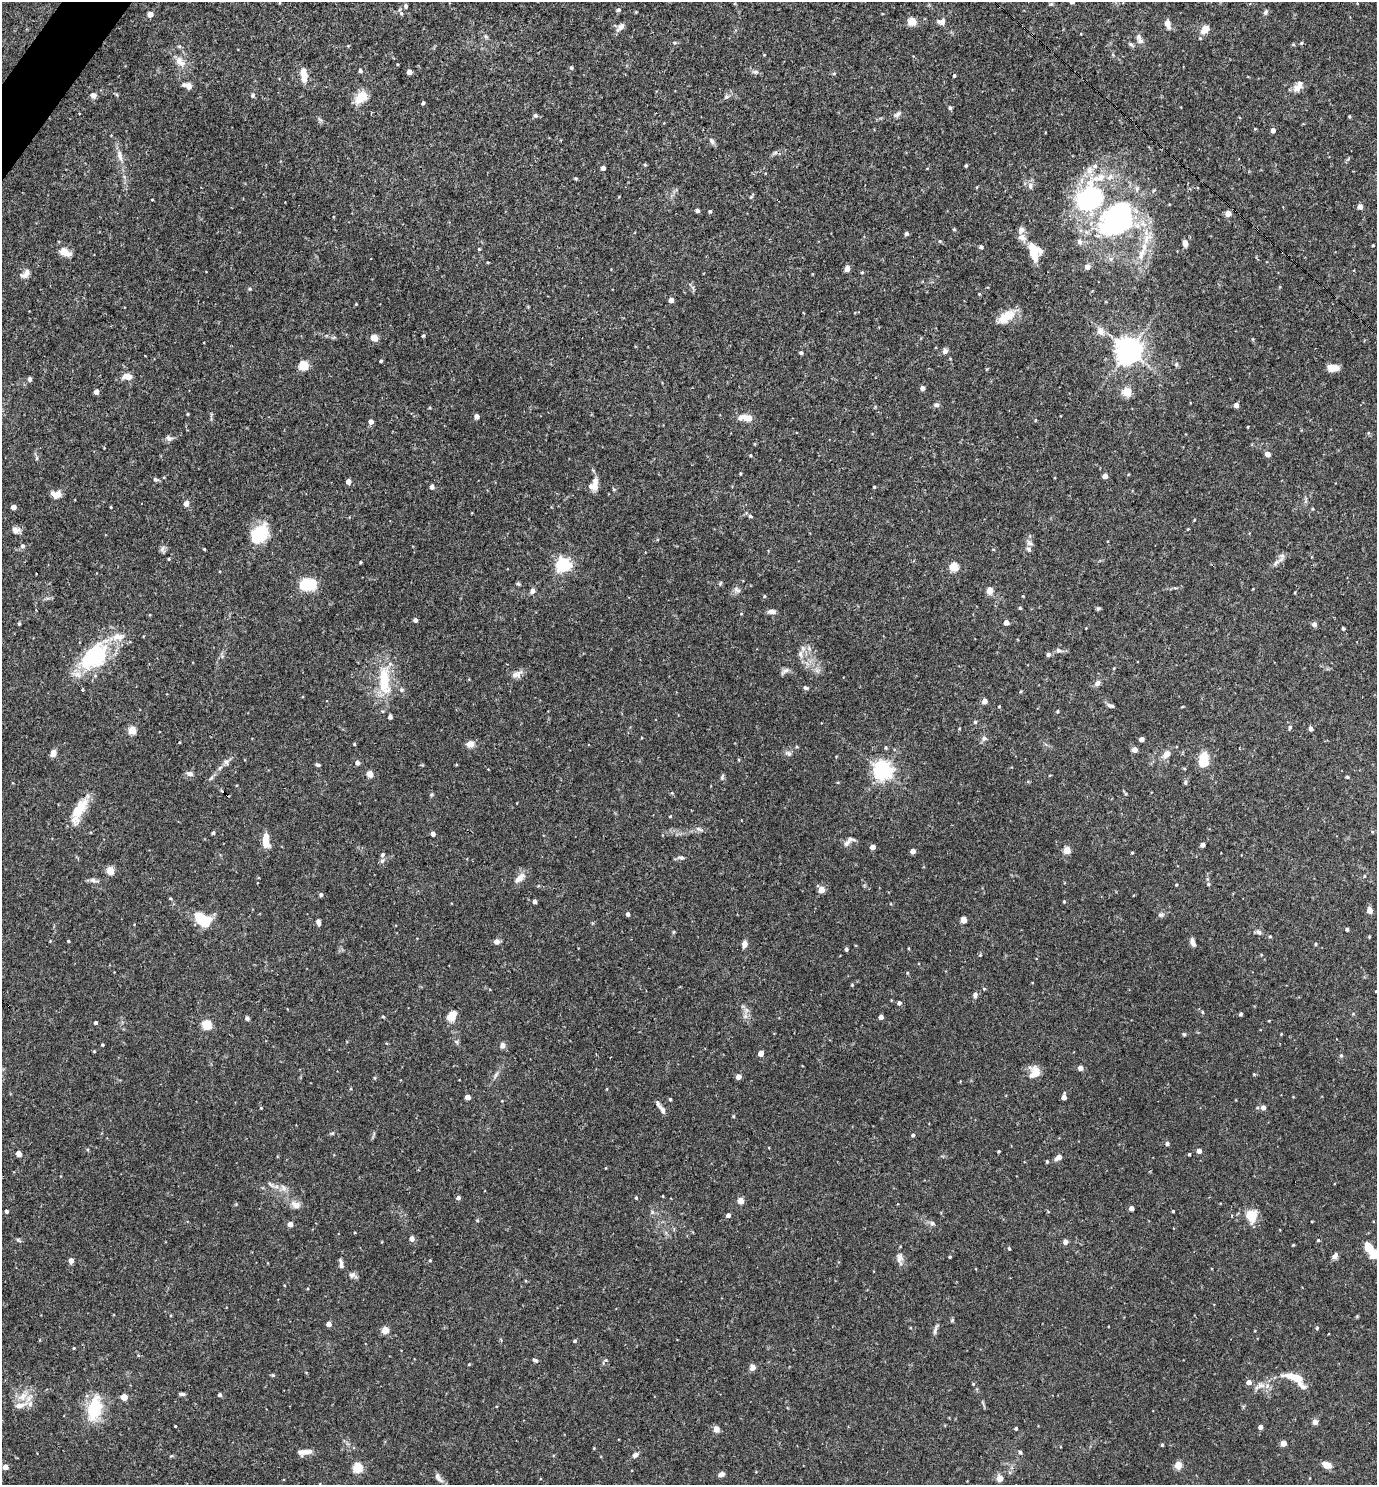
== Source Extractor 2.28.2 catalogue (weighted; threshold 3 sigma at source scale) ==
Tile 11 of 4 x 4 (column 3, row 3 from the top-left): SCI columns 2897-4271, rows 1484-2966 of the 5936 x 5931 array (HDU 1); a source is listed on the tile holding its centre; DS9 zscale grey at full resolution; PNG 1379 x 1487 px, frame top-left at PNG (2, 2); no overlay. Shown black and unused: <1% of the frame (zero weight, under 3 of 4 exposures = <1% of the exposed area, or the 3 px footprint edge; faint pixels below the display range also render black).
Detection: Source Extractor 2.28.2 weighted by HDU 2 'WHT'; one run over the whole footprint, this tile lists its part. Background 0.0682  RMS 0.0034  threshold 0.0154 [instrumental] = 3 sigma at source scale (4.5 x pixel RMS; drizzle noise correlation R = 1.50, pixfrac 1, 0.05/0.05 arcsec/px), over >= 5 px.
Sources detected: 351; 2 inside a brighter object's white glare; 1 cosmic-ray / hot-pixel residue — not listed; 13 inside a brighter listed object's ellipse — not listed separately; the other 335 listed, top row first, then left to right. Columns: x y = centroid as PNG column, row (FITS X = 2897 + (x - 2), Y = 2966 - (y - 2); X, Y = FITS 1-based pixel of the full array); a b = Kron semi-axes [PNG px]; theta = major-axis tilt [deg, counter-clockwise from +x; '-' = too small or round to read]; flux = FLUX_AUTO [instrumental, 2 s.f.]
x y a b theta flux
279 2 5 3 - 0.38
406 6 7 4 -80 0.56
618 10 5 4 - 0.76
1266 12 7 6 - 0.74
401 13 7 5 -75 0.71
150 14 4 4 - 2.7
912 21 5 5 - 12
941 22 11 8 -2 1.6
1167 24 10 6 -74 2.1
620 27 12 6 45 1.9
1205 30 13 9 48 2.9
486 37 6 5 - 0.61
1139 37 11 7 -74 1.6
1301 43 5 4 - 0.43
1131 44 7 5 -39 0.65
180 62 18 9 -47 3.3
571 68 5 5 - 0.54
360 71 5 4 - 0.81
409 72 4 4 - 2
756 72 8 5 0 0.84
304 75 15 7 -81 4
954 76 4 3 - 0.44
189 86 9 7 -73 1.5
1297 88 11 9 50 2.2
93 95 7 7 - 1.2
253 95 6 5 - 0.64
361 97 13 9 42 7.2
423 103 4 3 - 0.53
950 108 6 4 -69 0.5
897 114 14 6 34 1.1
535 115 6 5 - 0.69
1273 130 4 4 - 1.9
712 141 9 6 -58 1
120 156 17 7 -76 2.6
645 165 4 4 - 0.38
966 166 4 3 - 0.46
1095 166 6 6 - 1.1
603 168 4 4 - 1.7
576 178 4 3 - 0.41
1030 186 10 6 -89 1.2
977 187 5 3 - 0.26
751 197 5 4 - 0.42
1089 198 31 26 47 48
152 200 3 2 - 0.25
778 200 3 2 - 0.57
1169 204 4 2 - 0.21
1360 207 4 4 - 2.4
697 211 4 4 - 0.77
710 211 4 3 - 0.49
1228 213 4 4 - 3.7
1116 219 42 29 45 63
954 229 5 3 - 0.32
1021 230 9 8 - 1.4
906 234 5 4 - 0.66
1147 238 18 9 60 4.3
940 241 4 4 - 0.34
1079 242 8 7 - 1.2
1185 243 7 5 -75 1.7
1373 245 3 2 - 0.32
981 247 4 4 - 0.77
1032 247 20 10 -33 5.8
479 249 4 4 - 0.3
65 252 16 10 -23 3.1
488 262 4 3 - 0.28
1087 267 5 5 - 2.2
847 268 8 6 70 1.3
862 272 5 3 - 0.3
25 274 13 8 48 1.9
250 289 5 5 - 0.51
979 294 4 3 - 0.27
671 300 4 4 - 2.1
356 304 4 3 - 0.24
1006 317 24 11 33 5.7
1100 331 11 9 -58 2.3
423 336 4 3 - 0.4
374 338 5 4 - 6.4
1129 350 9 8 - 310
945 351 7 6 - 1
801 353 4 4 - 0.64
381 361 3 3 - 0.51
1176 364 6 5 - 0.55
303 365 5 5 - 18
1333 368 12 7 0 3.5
127 376 12 7 -4 2.6
30 379 5 4 - 0.87
922 388 4 4 - 1.7
96 392 4 4 - 2.4
1127 392 5 5 - 13
937 405 6 6 - 0.83
1236 405 4 4 - 2
188 414 3 3 - 0.3
476 416 4 4 - 1.9
748 418 10 8 -9 2.5
1035 420 5 3 - 0.26
371 422 5 4 - 1.8
169 438 9 6 -32 1
755 444 4 3 - 0.27
1268 454 4 4 - 2.9
750 455 4 4 - 0.34
1105 476 4 4 - 2.8
155 479 7 5 -1 0.59
348 482 4 4 - 2.4
594 485 16 10 67 3.3
432 487 4 4 - 1.4
874 487 4 3 - 0.3
56 494 12 8 -4 2.5
186 504 4 4 - 2.7
13 507 4 4 - 2.3
1313 509 4 4 - 0.32
750 516 5 5 - 0.48
1188 529 3 3 - 0.26
16 530 10 8 -10 1.6
259 534 22 15 49 13
22 546 6 5 - 0.83
162 549 9 5 82 0.97
204 549 3 2 - 0.33
1029 549 8 5 -18 0.79
169 559 4 3 - 0.49
360 562 4 3 - 0.32
1276 563 14 5 49 1.6
563 564 6 6 - 77
954 567 5 5 - 16
720 583 6 3 71 0.39
518 584 6 4 -41 0.49
308 586 15 11 30 11
737 590 10 6 -30 1.1
990 590 8 6 86 2.2
532 591 6 5 - 1.4
764 596 4 4 - 0.39
1023 596 3 3 - 0.23
1020 608 4 3 - 0.33
1098 608 6 4 46 0.5
771 611 10 6 -1 1.3
741 614 4 3 - 0.25
415 620 4 4 - 1.3
1006 622 4 4 - 2.4
19 624 4 4 - 0.39
1314 624 4 4 - 1.7
1343 628 3 3 - 0.53
118 637 17 9 1 3.6
809 648 7 4 -58 0.75
1058 650 9 5 -19 0.87
800 654 9 6 -88 1.5
1048 655 5 5 - 0.72
95 657 16 11 43 37
785 671 11 6 29 1.1
516 675 13 9 -7 2
384 680 46 15 -87 13
1097 683 8 6 42 1.3
805 688 6 5 - 0.68
401 690 6 5 - 0.61
1021 691 4 3 - 0.33
984 701 4 4 - 2.6
999 706 3 3 - 0.26
1111 706 9 4 -18 0.88
1182 707 4 3 - 0.27
1057 711 4 4 - 0.34
975 722 4 4 - 0.54
1290 727 6 4 75 0.55
1311 728 4 4 - 1.7
132 730 5 4 - 9.9
984 738 7 7 - 1
1141 739 4 4 - 2.1
354 744 4 3 - 0.32
470 744 9 8 - 2.1
886 747 5 4 - 0.45
1135 750 4 4 - 2.7
53 753 7 5 71 2.3
788 753 9 6 -10 0.96
1167 754 9 7 43 2.5
1204 759 12 6 81 14
226 762 7 7 - 1.1
357 762 5 4 - 1.4
318 765 6 4 -25 0.55
220 768 7 5 57 0.75
883 770 6 6 - 180
190 774 8 6 -14 1.2
370 774 6 6 - 2.4
722 777 9 4 79 0.6
1347 777 4 3 - 0.46
1185 782 7 5 89 0.57
672 793 5 3 - 0.34
227 795 6 4 -32 0.76
431 795 6 4 71 0.41
79 809 33 13 55 8
670 816 4 3 - 0.3
213 833 4 3 - 0.63
433 834 4 4 - 1.6
266 841 16 7 -87 4.8
847 843 21 6 52 1.6
1203 845 4 4 - 1.9
872 847 4 4 - 2.1
1067 850 4 4 - 8.6
913 851 4 4 - 2.3
1132 853 3 3 - 0.36
383 854 6 5 - 0.74
681 858 7 5 -16 0.8
382 861 6 6 - 0.73
110 871 5 4 - 11
1364 876 4 3 - 0.29
519 878 17 8 43 2.5
93 880 12 6 -14 1.2
1208 884 5 4 - 0.4
1176 885 4 3 - 0.3
821 890 5 4 - 6.1
321 895 4 4 - 0.7
170 898 4 3 - 0.35
534 901 4 3 - 1.1
1064 901 4 3 - 0.36
1369 910 6 5 - 1.8
628 914 4 3 - 0.96
1161 915 9 6 6 0.83
202 920 17 10 -35 12
963 920 4 4 - 5.4
318 922 8 5 -79 1.1
1347 929 4 3 - 0.75
673 932 5 3 - 0.33
1259 932 8 6 -49 0.93
1270 936 4 4 - 0.31
68 941 3 3 - 0.41
496 942 7 6 - 1.2
1193 943 10 6 -65 1.3
744 944 8 6 77 1.7
1316 944 4 3 - 0.32
846 949 4 4 - 0.76
980 955 4 3 - 0.33
852 985 4 4 - 0.32
984 989 5 4 - 0.37
1376 991 3 3 - 0.32
975 995 7 5 75 1.1
899 1003 4 4 - 1
1202 1012 4 4 - 0.37
1241 1014 4 3 - 0.64
452 1016 12 9 49 3.7
745 1016 7 6 - 1
383 1017 4 3 - 0.4
881 1017 4 4 - 1.7
247 1018 6 5 - 0.63
95 1023 4 4 - 0.75
207 1025 5 5 - 19
1184 1034 5 4 - 0.39
1281 1034 3 3 - 0.23
456 1041 6 4 -19 0.5
102 1045 3 3 - 0.37
503 1045 7 6 - 1.1
94 1051 4 3 - 0.32
760 1053 4 4 - 3.2
1341 1055 5 4 - 0.52
1080 1068 4 4 - 2.4
1034 1072 14 12 75 3.7
1254 1074 5 4 - 0.31
738 1076 4 4 - 2.3
375 1078 5 3 - 0.29
607 1089 5 3 - 0.25
468 1097 4 4 - 2.3
1064 1097 5 4 - 2.5
670 1099 4 3 - 0.47
658 1104 16 5 -56 1.1
1263 1107 5 5 - 1.9
261 1108 4 3 - 0.27
733 1116 4 4 - 0.33
332 1133 6 4 29 0.45
913 1135 4 4 - 0.66
1167 1143 4 4 - 0.92
998 1151 3 3 - 0.34
1199 1151 4 4 - 2.2
19 1153 4 4 - 2.8
1189 1154 3 3 - 0.39
1058 1157 8 5 30 1.7
1047 1161 4 3 - 0.45
271 1184 11 4 -36 0.86
283 1187 10 5 -63 1.2
663 1196 4 2 - 0.25
458 1198 4 4 - 1.1
636 1198 4 3 - 0.4
740 1201 4 4 - 5.5
296 1205 12 8 -32 2.3
1131 1208 4 4 - 1.7
6 1211 4 4 - 0.71
1173 1211 3 3 - 0.39
652 1212 6 5 - 0.68
728 1215 4 4 - 1.3
1252 1216 13 11 -85 6.3
477 1220 4 3 - 0.29
932 1223 7 6 - 0.83
290 1224 4 4 - 2.7
412 1239 5 4 - 1.9
18 1240 9 3 -34 0.53
1318 1240 4 3 - 0.37
1065 1242 4 4 - 2.1
1293 1245 4 3 - 0.28
1009 1248 4 3 - 0.44
1368 1248 10 6 -61 6.5
1335 1256 9 6 55 1.1
950 1257 3 3 - 0.39
899 1258 12 8 86 1.7
430 1260 4 3 - 0.33
71 1261 4 4 - 2
341 1264 11 4 -84 1.1
353 1275 11 6 -22 1.2
952 1320 5 4 - 0.43
329 1324 4 4 - 1.9
1317 1328 5 4 - 0.37
935 1329 19 4 72 1.1
385 1330 4 4 - 8.2
575 1341 4 4 - 0.54
74 1348 4 3 - 0.28
535 1360 6 4 -24 0.77
752 1367 8 7 - 1.2
273 1375 5 4 - 0.41
1298 1378 10 7 -57 4.8
1249 1382 5 4 - 2.1
973 1384 4 3 - 0.38
1262 1385 9 6 6 1.7
182 1394 8 4 -5 0.74
219 1395 4 4 - 0.83
23 1397 13 9 55 3.7
124 1397 4 4 - 5.3
94 1408 31 17 77 13
1315 1422 4 4 - 2.7
1260 1427 4 4 - 1.8
1016 1428 3 3 - 0.63
716 1429 5 4 - 3.8
1283 1443 4 4 - 4.2
1162 1445 4 3 - 0.41
304 1452 17 6 8 2.5
1020 1452 6 4 -57 0.59
635 1455 8 6 25 1.1
1178 1465 5 4 - 8.7
1327 1465 9 6 -24 3
5 1467 4 4 - 2.8
358 1468 5 5 - 19
722 1474 7 5 25 1.1
438 1477 15 6 -57 1.5
1000 1478 6 6 - 2.3
Overlapping masked pixels (flux is a lower limit): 2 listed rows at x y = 778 200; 227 795
Isophote crosses this tile's border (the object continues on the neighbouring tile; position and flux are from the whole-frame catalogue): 2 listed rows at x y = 279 2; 1376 991